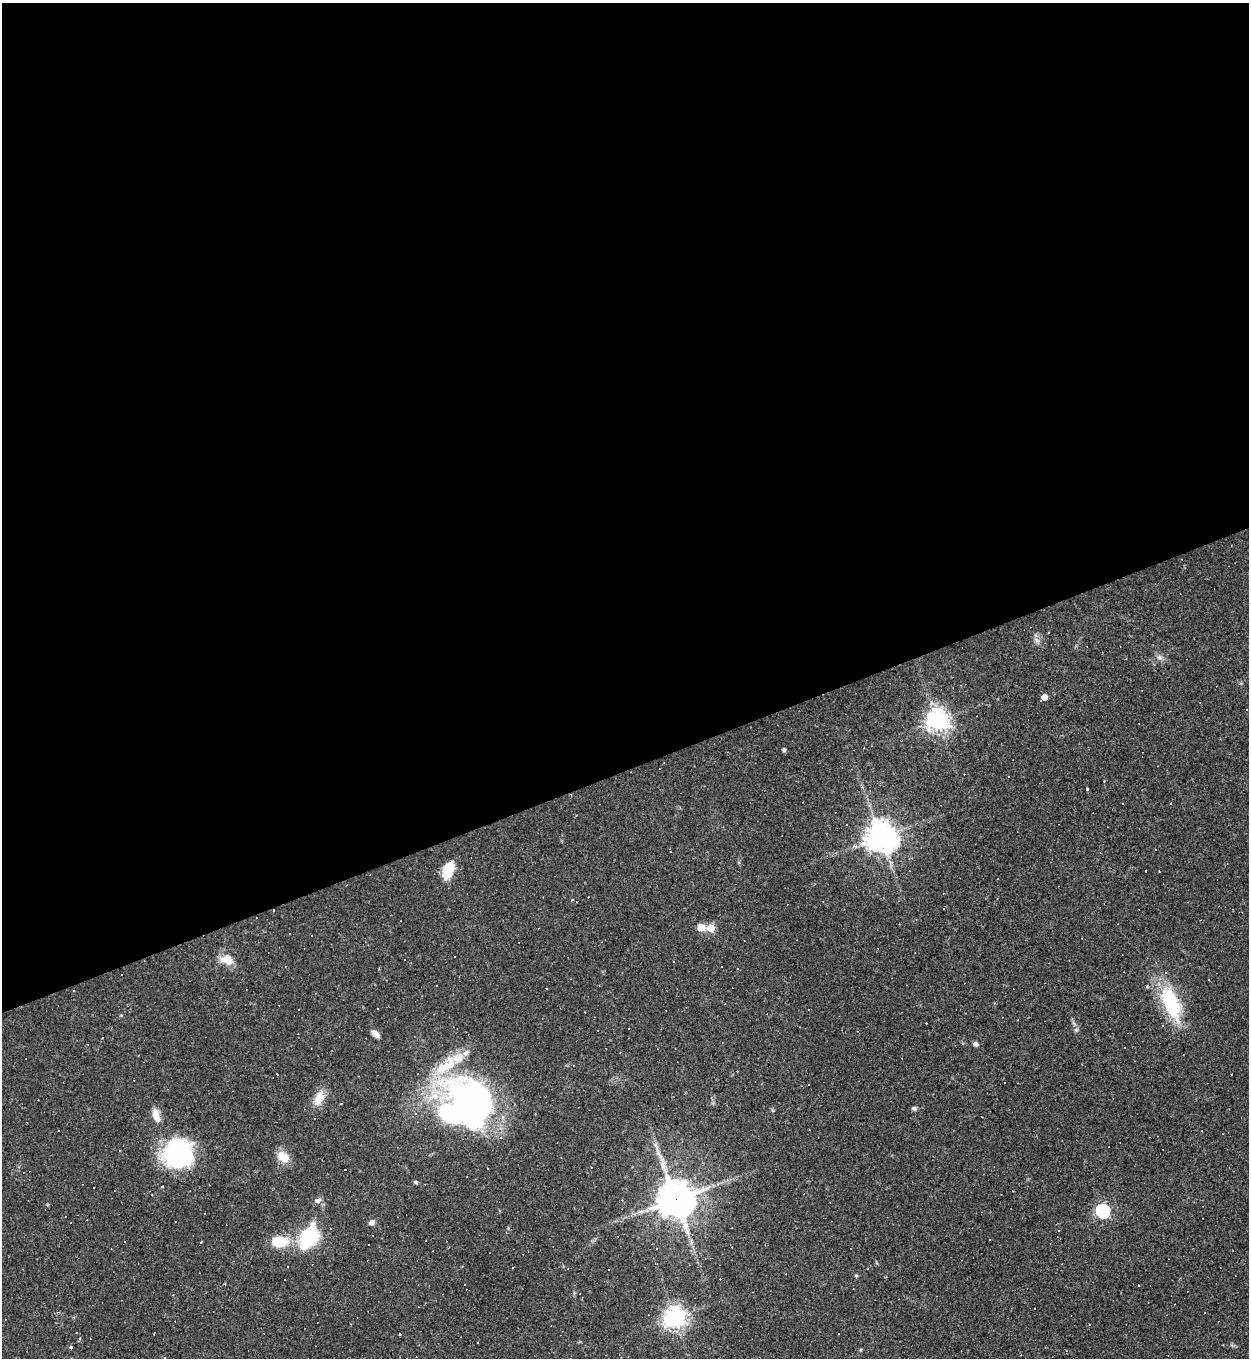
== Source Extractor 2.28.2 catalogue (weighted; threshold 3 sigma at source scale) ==
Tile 2 of 4 x 4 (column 2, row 1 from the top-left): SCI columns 1393-2639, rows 4067-5422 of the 5406 x 5422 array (HDU 1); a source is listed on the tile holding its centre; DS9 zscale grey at full resolution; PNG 1251 x 1360 px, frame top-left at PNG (2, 3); no overlay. Shown black and unused: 57% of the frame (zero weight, under 2 of 3 exposures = <1% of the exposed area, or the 3 px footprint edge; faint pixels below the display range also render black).
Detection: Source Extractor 2.28.2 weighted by HDU 2 'WHT'; one run over the whole footprint, this tile lists its part. Background 0.0453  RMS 0.005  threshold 0.0224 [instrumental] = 3 sigma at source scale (4.5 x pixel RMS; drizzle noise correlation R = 1.50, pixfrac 1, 0.05/0.05 arcsec/px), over >= 5 px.
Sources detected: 113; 2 inside a brighter object's white glare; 47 cosmic-ray / hot-pixel residue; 1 long thin detection or spike segment (spike, bleed or trail) — not listed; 4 inside a brighter listed object's ellipse — not listed separately; the other 59 listed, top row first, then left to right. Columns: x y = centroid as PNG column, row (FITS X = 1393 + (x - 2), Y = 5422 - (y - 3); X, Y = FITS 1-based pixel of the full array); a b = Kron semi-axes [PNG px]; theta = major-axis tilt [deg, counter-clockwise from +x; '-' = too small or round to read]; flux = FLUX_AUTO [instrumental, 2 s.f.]
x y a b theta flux
1037 640 10 6 -50 2
1159 657 8 6 -1 1.7
1126 659 3 2 - 0.27
1044 697 5 4 - 5.4
1246 709 3 3 - 2.4
937 720 7 7 - 400
864 748 2 2 - 0.44
784 750 4 4 - 1.1
1009 776 2 2 - 0.46
1088 789 4 3 - 29
1123 803 2 2 - 0.36
1171 803 3 2 - 0.41
881 837 10 9 - 780
892 862 7 6 - 1.6
449 868 19 13 64 9.6
1145 871 3 2 - 0.27
572 900 3 3 - 1.1
576 902 2 2 - 0.38
257 917 2 2 - 0.41
701 927 5 5 - 12
711 928 5 5 - 11
227 960 17 11 -22 7.5
1208 980 3 2 - 0.52
546 989 3 3 - 1.6
74 991 3 2 - 0.4
1171 1003 45 20 -68 33
629 1028 2 2 - 0.33
1076 1030 6 4 18 0.75
375 1034 10 6 -46 3.1
975 1044 7 5 -28 1.5
1005 1082 3 2 - 0.59
319 1098 20 11 64 7.1
341 1103 3 2 - 0.38
476 1104 58 41 -50 170
914 1108 6 5 - 1.1
156 1115 18 8 -74 4.9
58 1130 2 2 - 0.32
1202 1131 3 2 - 0.32
178 1156 31 27 -5 62
283 1157 14 10 -36 7.7
487 1169 3 3 - 1.3
416 1182 6 4 -21 0.72
163 1186 3 3 - 1.1
152 1195 3 2 - 0.27
676 1199 12 11 - 1200
318 1200 9 6 30 1.8
1103 1211 6 6 - 93
372 1222 9 6 22 1.8
309 1237 22 12 57 47
989 1239 3 2 - 0.5
279 1241 17 11 1 15
201 1242 3 3 - 0.44
288 1266 3 2 - 0.71
856 1276 5 4 - 0.61
1034 1308 2 2 - 0.39
674 1317 7 7 - 360
154 1333 3 2 - 0.44
399 1334 3 3 - 1.6
71 1347 4 3 - 0.71
Overlapping masked pixels (flux is a lower limit): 1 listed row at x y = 676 1199
Unlisted compact peaks at least as high as the median listed source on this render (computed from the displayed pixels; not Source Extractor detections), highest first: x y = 121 1015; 860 1350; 1074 1023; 1139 1285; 574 1292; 773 1111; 739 863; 1232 1346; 855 846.